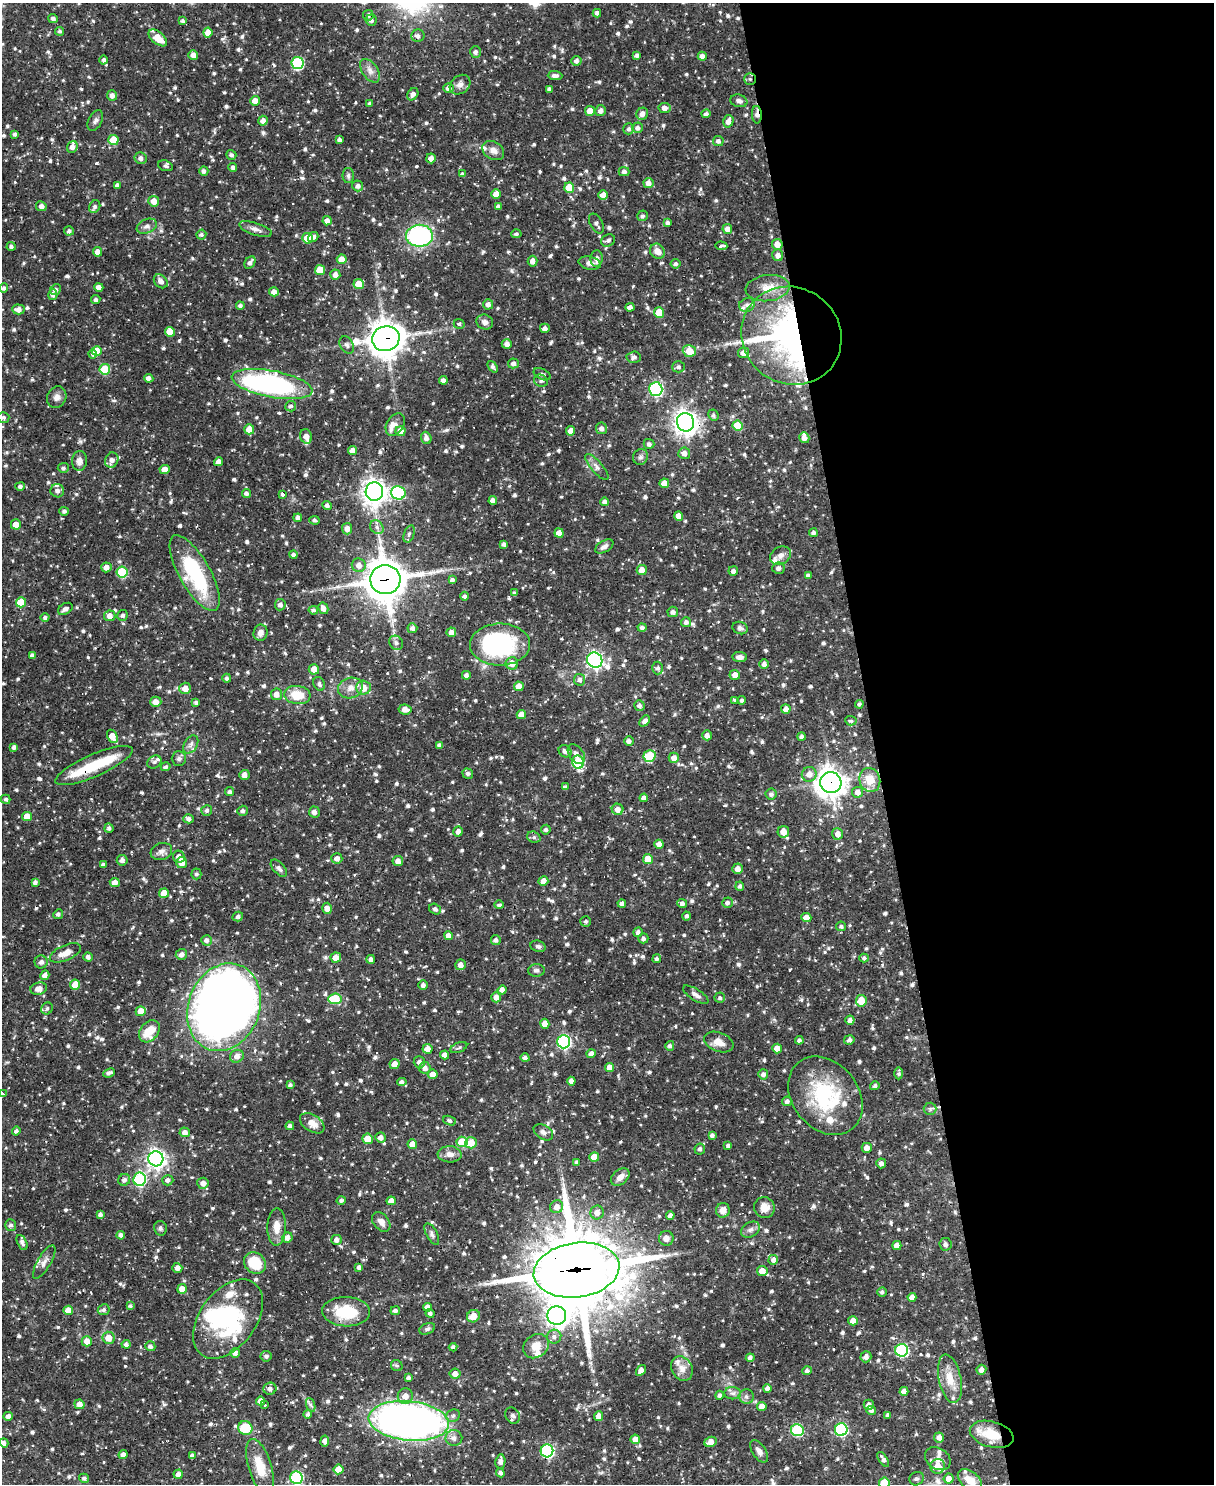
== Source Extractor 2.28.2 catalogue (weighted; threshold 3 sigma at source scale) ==
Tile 8 of 4 x 3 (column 4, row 2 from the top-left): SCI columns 3635-4846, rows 1729-3210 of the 4846 x 4826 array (HDU 1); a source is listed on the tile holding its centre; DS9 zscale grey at full resolution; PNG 1216 x 1486 px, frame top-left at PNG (2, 3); each listed source drawn as its Kron ellipse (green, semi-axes under 4 px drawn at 4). Shown black and unused: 28% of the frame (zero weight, under 2 of 3 exposures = <1% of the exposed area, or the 3 px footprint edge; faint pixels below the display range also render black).
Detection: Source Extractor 2.28.2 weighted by HDU 2 'WHT'; one run over the whole footprint, this tile lists its part. Background 0.0695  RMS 0.0028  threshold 0.0127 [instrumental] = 3 sigma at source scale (4.5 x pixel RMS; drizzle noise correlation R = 1.50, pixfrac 1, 0.05/0.05 arcsec/px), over >= 5 px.
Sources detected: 1083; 6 inside a brighter object's white glare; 10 cosmic-ray / hot-pixel residue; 1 long thin detection or spike segment (spike, bleed or trail) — neither listed nor drawn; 36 inside a brighter listed object's ellipse — not listed separately; of the other 1030, all 500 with FLUX_AUTO >= 0.635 (the completeness limit of this list) listed and drawn (530 fainter detections not listed), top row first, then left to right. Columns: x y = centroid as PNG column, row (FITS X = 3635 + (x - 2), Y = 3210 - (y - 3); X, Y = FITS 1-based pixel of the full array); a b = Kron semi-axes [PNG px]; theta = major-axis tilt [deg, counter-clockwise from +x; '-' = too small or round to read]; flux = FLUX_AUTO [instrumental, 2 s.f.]
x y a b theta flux
597 13 4 4 - 0.98
368 15 5 5 - 0.92
53 18 5 4 - 0.82
371 20 5 5 - 1
182 21 4 4 - 0.64
60 31 4 4 - 0.64
208 32 5 4 - 3
418 36 6 6 - 0.98
158 38 11 6 -40 4.3
475 52 6 5 - 0.75
193 55 5 5 - 1.6
637 55 4 3 - 0.82
702 56 4 4 - 1.3
104 60 4 4 - 0.76
576 61 5 5 - 1.1
297 63 6 6 - 26
370 71 13 7 -55 1.8
555 76 7 4 -1 0.93
750 79 6 5 - 0.64
460 85 11 9 38 1.7
448 88 5 5 - 1.5
549 89 4 3 - 0.71
413 94 6 5 - 1.3
112 95 5 5 - 1.4
255 101 5 5 - 2.1
739 101 8 6 -16 1
370 103 4 3 - 0.64
664 108 6 5 - 1.5
590 111 5 5 - 2.6
601 111 5 5 - 1.2
642 114 6 5 - 1.6
706 114 4 4 - 0.88
757 115 9 5 -86 1.2
95 121 11 6 62 0.95
263 121 5 4 - 1.6
728 121 6 5 - 1.7
638 128 5 5 - 1.1
629 129 5 5 - 0.75
15 134 4 3 - 0.65
113 140 5 5 - 7.4
340 140 4 4 - 0.73
718 141 5 5 - 0.98
72 147 6 5 - 1.3
493 150 12 8 -31 1.7
231 155 5 4 - 0.7
141 158 6 6 - 1.1
431 158 5 5 - 1.7
165 166 7 5 -22 0.69
233 167 4 4 - 0.73
204 171 5 4 - 0.94
624 172 5 4 - 0.92
462 174 4 3 - 0.68
348 175 7 5 -90 0.69
648 183 5 5 - 1.7
117 185 4 4 - 0.98
358 186 5 5 - 1
569 188 5 5 - 4.8
496 194 4 4 - 2.7
603 195 5 4 - 1.8
154 201 5 5 - 2.5
41 206 5 5 - 1.5
498 206 4 4 - 0.68
95 207 7 5 59 0.77
643 216 5 5 - 0.71
327 221 5 4 - 1.6
668 223 4 4 - 0.73
596 224 11 6 -60 0.93
147 226 10 7 23 1.3
255 229 17 6 -18 1.5
727 229 5 5 - 1.8
69 231 5 4 - 0.72
516 234 5 4 - 0.64
201 235 5 4 - 0.66
419 236 13 11 0 39
313 237 5 4 - 0.95
307 238 5 5 - 5.7
608 240 7 6 - 0.78
777 244 5 5 - 2.7
11 246 4 4 - 0.77
721 246 6 4 -3 2
657 251 8 7 - 2.2
97 252 5 4 - 1.7
778 255 6 5 - 1.3
342 259 5 5 - 2.9
597 259 8 6 85 1.5
533 261 5 5 - 1.4
250 262 7 5 53 1.1
590 263 11 6 -11 1.4
676 264 5 5 - 0.66
320 270 5 5 - 4.6
335 275 5 5 - 1.6
161 281 8 6 -46 1.4
359 284 5 5 - 3.8
99 287 4 4 - 1.5
4 288 5 4 - 0.81
768 288 22 13 8 4.3
55 290 5 5 - 0.96
274 292 5 4 - 1.7
53 295 5 4 - 1
96 300 4 4 - 0.89
488 304 5 5 - 1.2
747 305 8 6 23 1
240 306 4 4 - 0.87
630 307 4 4 - 1.3
18 309 6 5 - 1.6
659 313 5 5 - 6.2
485 322 8 7 - 1.2
459 324 5 5 - 0.79
545 328 5 4 - 1.1
170 332 5 5 - 3.6
791 336 51 48 -36 100
386 339 14 12 15 470
507 344 5 5 - 1.3
347 345 9 6 -60 0.9
97 351 5 5 - 4
689 351 7 5 -17 5
743 353 5 5 - 1.8
93 354 4 3 - 0.86
634 357 7 5 4 1.1
513 363 5 5 - 1.2
493 367 6 4 -50 0.71
678 367 6 5 - 0.73
105 369 5 5 - 12
542 374 9 5 -26 0.8
149 378 5 4 - 1.3
443 380 4 4 - 1.2
541 381 7 6 - 0.74
272 384 41 13 -11 62
656 389 7 6 - 43
57 397 11 9 63 1.6
291 406 5 5 - 0.71
713 415 6 5 - 0.64
3 417 6 5 - 0.75
685 422 9 8 - 200
395 424 12 8 57 1.6
738 426 5 5 - 7.3
601 428 6 5 - 1.2
249 429 5 5 - 3.3
400 431 5 5 - 3.4
571 431 4 4 - 2
306 436 7 5 -72 1.7
426 438 6 5 - 1.4
804 438 5 5 - 1.3
649 444 5 5 - 0.88
352 451 4 4 - 1.9
684 453 6 5 - 1.7
640 457 8 7 - 0.92
112 460 8 6 65 1.4
79 461 10 7 86 1.8
219 462 4 4 - 1.6
597 467 16 5 -49 1.5
63 468 5 5 - 0.7
165 469 5 4 - 2.5
664 483 5 4 - 2.5
20 486 5 4 - 0.87
57 491 7 6 - 1.2
374 492 9 8 - 230
398 493 7 6 - 29
246 494 4 4 - 0.96
282 494 4 3 - 0.94
493 501 4 4 - 1.3
604 502 4 4 - 0.98
327 505 5 4 - 0.89
64 511 5 4 - 0.73
679 516 5 4 - 2.1
298 518 4 4 - 1.1
314 520 5 4 - 0.65
16 524 5 5 - 3
377 527 7 6 - 1
347 529 6 5 - 1.6
559 533 5 4 - 2.1
813 533 4 4 - 0.79
409 534 9 5 71 0.71
504 544 4 3 - 0.78
604 546 10 5 32 1.2
293 555 4 4 - 0.72
781 556 11 8 34 1.7
359 565 7 6 - 1.8
106 567 5 5 - 1.7
778 568 6 6 - 1.1
642 570 5 5 - 2.9
733 571 5 5 - 0.97
122 572 5 5 - 14
195 573 43 15 -61 26
808 575 4 4 - 0.74
385 580 15 14 - 710
452 580 4 4 - 0.94
514 593 4 3 - 0.64
465 596 4 4 - 0.69
21 602 5 5 - 7.7
280 605 5 5 - 1.2
323 608 6 5 - 1.7
65 609 8 5 31 1.2
313 610 5 4 - 0.66
673 612 5 5 - 1.2
123 615 5 5 - 0.86
110 616 5 5 - 1.9
45 617 4 4 - 0.76
686 622 5 5 - 0.96
642 627 4 4 - 0.76
412 628 5 5 - 1.1
740 628 8 6 -21 0.83
451 632 5 4 - 1.4
260 633 8 7 - 1.6
396 643 7 6 - 0.86
500 645 30 21 1 43
32 655 4 4 - 0.83
740 657 7 5 -6 1.3
595 660 8 7 - 91
512 663 6 6 - 2.6
764 664 5 5 - 1.2
658 668 6 5 - 0.76
314 669 5 5 - 2.6
466 675 4 4 - 1
735 675 5 5 - 1.5
227 678 4 4 - 0.75
580 680 6 5 - 1.1
319 684 7 5 -65 0.93
519 686 5 5 - 2.6
363 687 7 7 - 2.9
185 688 6 5 - 2.1
350 688 13 10 20 2.4
276 694 5 5 - 1.9
297 695 13 9 -6 6.2
734 700 3 3 - 4.2
742 700 4 4 - 0.71
156 702 6 5 - 2
196 703 4 3 - 0.67
859 704 4 4 - 0.72
639 705 5 5 - 1
405 709 7 5 -8 2
786 709 5 4 - 1.5
521 715 5 4 - 3
645 721 6 4 46 1.3
851 721 5 4 - 0.69
707 735 5 4 - 1.4
112 736 7 5 -62 3.7
801 736 4 4 - 0.83
629 741 5 5 - 1.1
191 744 10 6 59 1.1
439 745 4 3 - 0.96
14 747 4 4 - 0.95
565 751 7 5 -37 1.1
576 754 11 7 -53 1.6
649 756 6 6 - 12
674 758 5 5 - 2
179 759 7 7 - 0.79
154 762 7 6 - 0.64
578 762 7 5 -79 18
94 766 42 11 23 11
166 767 5 4 - 0.72
468 774 5 5 - 0.76
809 774 7 7 - 2.1
244 775 5 5 - 1.6
870 780 12 10 -75 4.1
831 782 10 10 - 290
565 787 4 3 - 0.8
230 792 4 4 - 0.72
857 792 6 5 - 1.7
771 794 5 5 - 0.92
644 798 4 4 - 1.4
6 799 5 4 - 0.64
618 809 6 5 - 1.8
207 810 5 5 - 0.78
243 811 5 5 - 0.79
314 812 5 5 - 1.2
27 816 5 4 - 3
189 819 5 4 - 1.1
109 828 5 4 - 0.88
546 830 5 4 - 0.77
458 831 5 4 - 1.5
783 832 6 5 - 3
838 834 5 5 - 1.7
534 837 7 5 -19 0.68
659 844 4 4 - 1.6
161 851 11 8 18 1.3
179 857 6 5 - 1.6
337 858 5 5 - 1.4
648 859 5 5 - 4.6
122 860 5 5 - 1.3
398 861 5 5 - 1.6
182 863 5 5 - 2.3
103 865 4 4 - 0.87
279 868 10 5 -48 0.93
738 869 5 5 - 1.9
196 874 5 5 - 0.66
543 881 5 4 - 1.5
35 882 4 4 - 0.9
115 882 5 4 - 1.8
740 886 4 4 - 0.78
164 893 5 5 - 3.3
622 903 4 4 - 1.1
682 903 5 4 - 1.1
727 903 5 5 - 0.83
499 905 5 4 - 0.66
327 908 6 5 - 1.9
435 909 6 5 - 0.73
58 914 5 4 - 0.75
238 916 5 4 - 0.76
687 916 4 4 - 0.65
806 918 5 4 - 2.3
586 921 5 5 - 0.66
841 926 5 5 - 0.72
638 932 5 4 - 1
448 936 4 4 - 2
643 938 5 5 - 0.84
206 940 5 5 - 0.96
496 940 5 5 - 0.97
538 946 8 5 -18 0.69
65 953 17 7 24 3
181 954 6 5 - 1.3
88 957 4 4 - 0.9
336 958 5 5 - 2.1
864 958 5 4 - 0.73
371 959 4 4 - 1.1
657 959 4 4 - 0.68
41 962 6 6 - 1.2
460 965 5 5 - 1.7
536 970 8 6 4 0.73
45 975 5 4 - 1.4
75 985 5 5 - 3.9
423 985 4 4 - 1.1
39 989 8 6 15 2.2
502 990 4 4 - 1.4
696 995 14 5 -32 1.3
496 997 5 5 - 1.8
720 998 5 5 - 0.7
335 999 7 5 6 11
861 1001 6 5 - 4.5
224 1007 45 35 69 410
47 1008 6 5 - 0.83
141 1011 5 5 - 3.2
850 1020 4 4 - 1.2
545 1024 5 4 - 2.7
149 1031 12 9 52 6.3
799 1040 4 4 - 0.8
849 1040 5 4 - 0.92
564 1042 6 6 - 49
719 1042 15 9 -21 2.9
670 1046 5 4 - 0.76
459 1048 9 5 23 0.64
777 1048 5 5 - 2.6
428 1049 5 5 - 2.1
591 1054 4 4 - 1.6
445 1055 4 4 - 1.6
237 1056 7 6 - 1.8
525 1058 4 4 - 0.93
419 1062 6 5 - 1.2
395 1064 5 5 - 2.2
610 1067 4 4 - 2.2
425 1068 6 5 - 1.5
109 1073 6 3 23 0.93
899 1073 6 3 -90 0.72
433 1074 5 5 - 1.8
763 1074 5 5 - 0.93
571 1081 4 4 - 1.7
402 1082 5 4 - 0.93
290 1085 4 4 - 0.69
875 1086 5 4 - 0.77
3 1094 4 3 - 17
825 1096 43 33 -51 25
787 1101 5 5 - 1.1
930 1109 6 6 - 0.7
449 1121 7 4 -20 0.65
312 1123 13 8 -33 2.7
290 1126 4 4 - 0.95
16 1131 4 4 - 0.76
185 1132 5 5 - 1.6
543 1132 10 7 -32 1.2
712 1135 4 4 - 0.89
381 1137 5 5 - 1.4
368 1139 5 5 - 3.8
462 1142 5 5 - 9.3
471 1143 6 5 - 4.5
412 1144 5 4 - 2.7
728 1145 4 4 - 0.64
867 1148 5 5 - 1.7
700 1149 5 5 - 0.8
450 1154 12 8 -3 1.9
594 1157 5 5 - 4.2
156 1159 7 7 - 130
577 1162 4 3 - 0.7
881 1163 5 5 - 1.2
620 1177 10 7 39 2
140 1179 6 6 - 32
124 1180 6 5 - 0.97
168 1180 6 5 - 1.1
203 1183 6 5 - 1.6
341 1200 4 4 - 0.73
391 1201 4 4 - 2.1
557 1207 7 6 - 1.9
764 1207 11 10 - 2.8
723 1210 7 6 - 2.1
597 1212 7 6 - 1.9
100 1215 4 4 - 0.9
670 1216 4 4 - 1.1
381 1222 11 7 -51 1.7
11 1225 6 5 - 0.87
277 1227 18 9 89 3.2
160 1228 7 6 - 0.72
750 1230 10 7 32 1.2
432 1234 12 5 -61 0.89
121 1235 4 4 - 1.2
287 1237 5 5 - 1.5
666 1238 7 7 - 2
336 1240 5 5 - 1.2
22 1242 8 4 -64 0.94
945 1244 6 6 - 0.82
897 1245 4 4 - 2.5
773 1260 5 5 - 1.2
44 1262 19 6 60 1.7
255 1263 12 10 -43 9.1
359 1267 4 4 - 1.1
177 1268 5 4 - 1.5
577 1270 43 27 8 2700
762 1271 5 5 - 2.3
182 1289 5 4 - 2.1
882 1292 5 4 - 0.67
912 1297 4 4 - 1.8
130 1306 4 4 - 0.69
427 1307 4 4 - 1.7
68 1310 5 5 - 3.7
104 1310 6 5 - 0.8
395 1311 4 4 - 0.91
346 1312 24 14 -2 11
430 1313 4 4 - 0.9
473 1316 7 6 - 3.4
557 1316 9 9 - 150
228 1319 45 28 54 29
853 1321 5 4 - 2.1
427 1329 8 5 22 0.74
554 1337 7 7 - 1.1
108 1338 6 6 - 3.2
87 1341 5 5 - 2.5
126 1344 4 4 - 0.92
150 1346 5 5 - 0.96
536 1346 14 11 37 3.2
453 1347 4 4 - 0.84
902 1350 6 6 - 31
235 1353 5 5 - 1.2
266 1356 5 5 - 0.82
866 1357 6 5 - 1.3
750 1358 4 4 - 1
397 1366 6 5 - 0.66
682 1369 13 10 -62 2.4
641 1370 6 4 56 1.5
981 1370 5 4 - 1.4
807 1371 4 4 - 0.79
455 1374 5 5 - 1.7
408 1377 4 4 - 0.78
950 1379 24 11 -79 4.9
767 1388 4 4 - 1.1
270 1389 6 6 - 1.1
904 1391 4 4 - 1.6
732 1393 8 6 -1 0.98
719 1395 4 4 - 0.69
405 1396 8 7 - 2.3
746 1396 7 7 - 0.9
260 1401 4 4 - 2.1
79 1404 5 5 - 2.1
264 1405 3 3 - 0.89
311 1405 7 4 -70 0.66
869 1405 5 5 - 1.3
762 1406 4 4 - 2.2
871 1410 5 4 - 0.96
308 1414 4 4 - 0.73
888 1415 4 3 - 0.84
8 1416 5 4 - 1.5
453 1416 7 6 - 0.81
513 1416 8 7 - 0.89
599 1416 5 4 - 1.7
409 1421 40 19 -6 180
245 1428 7 6 - 15
797 1430 6 6 - 21
841 1430 6 6 - 37
992 1434 22 13 -15 8.5
939 1437 5 5 - 1.7
454 1438 8 8 - 1.4
635 1439 5 4 - 2.4
325 1441 5 4 - 1.5
711 1442 6 5 - 2.3
4 1443 5 4 - 1.1
547 1451 6 6 - 43
759 1451 13 6 -57 1.5
123 1455 4 4 - 1.3
192 1456 4 4 - 1.1
883 1459 8 4 -57 1
938 1459 14 10 -34 2
500 1462 7 5 82 1.4
260 1466 28 11 -73 6.2
938 1466 7 7 - 3
339 1469 5 5 - 4.2
500 1473 5 4 - 0.86
178 1474 4 4 - 1.2
296 1477 6 6 - 28
84 1478 5 4 - 0.76
917 1479 7 6 - 0.73
949 1479 5 5 - 2.4
970 1480 14 8 -40 3.9
884 1483 5 5 - 11
Overlapping masked pixels (flux is a lower limit): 14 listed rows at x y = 750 79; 757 115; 791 336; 386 339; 272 384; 685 422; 195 573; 385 580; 94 766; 831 782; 224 1007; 577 1270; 409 1421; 992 1434
Isophote crosses this tile's border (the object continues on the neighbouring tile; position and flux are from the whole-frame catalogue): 6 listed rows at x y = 3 417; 3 1094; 4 1443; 296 1477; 970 1480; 884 1483